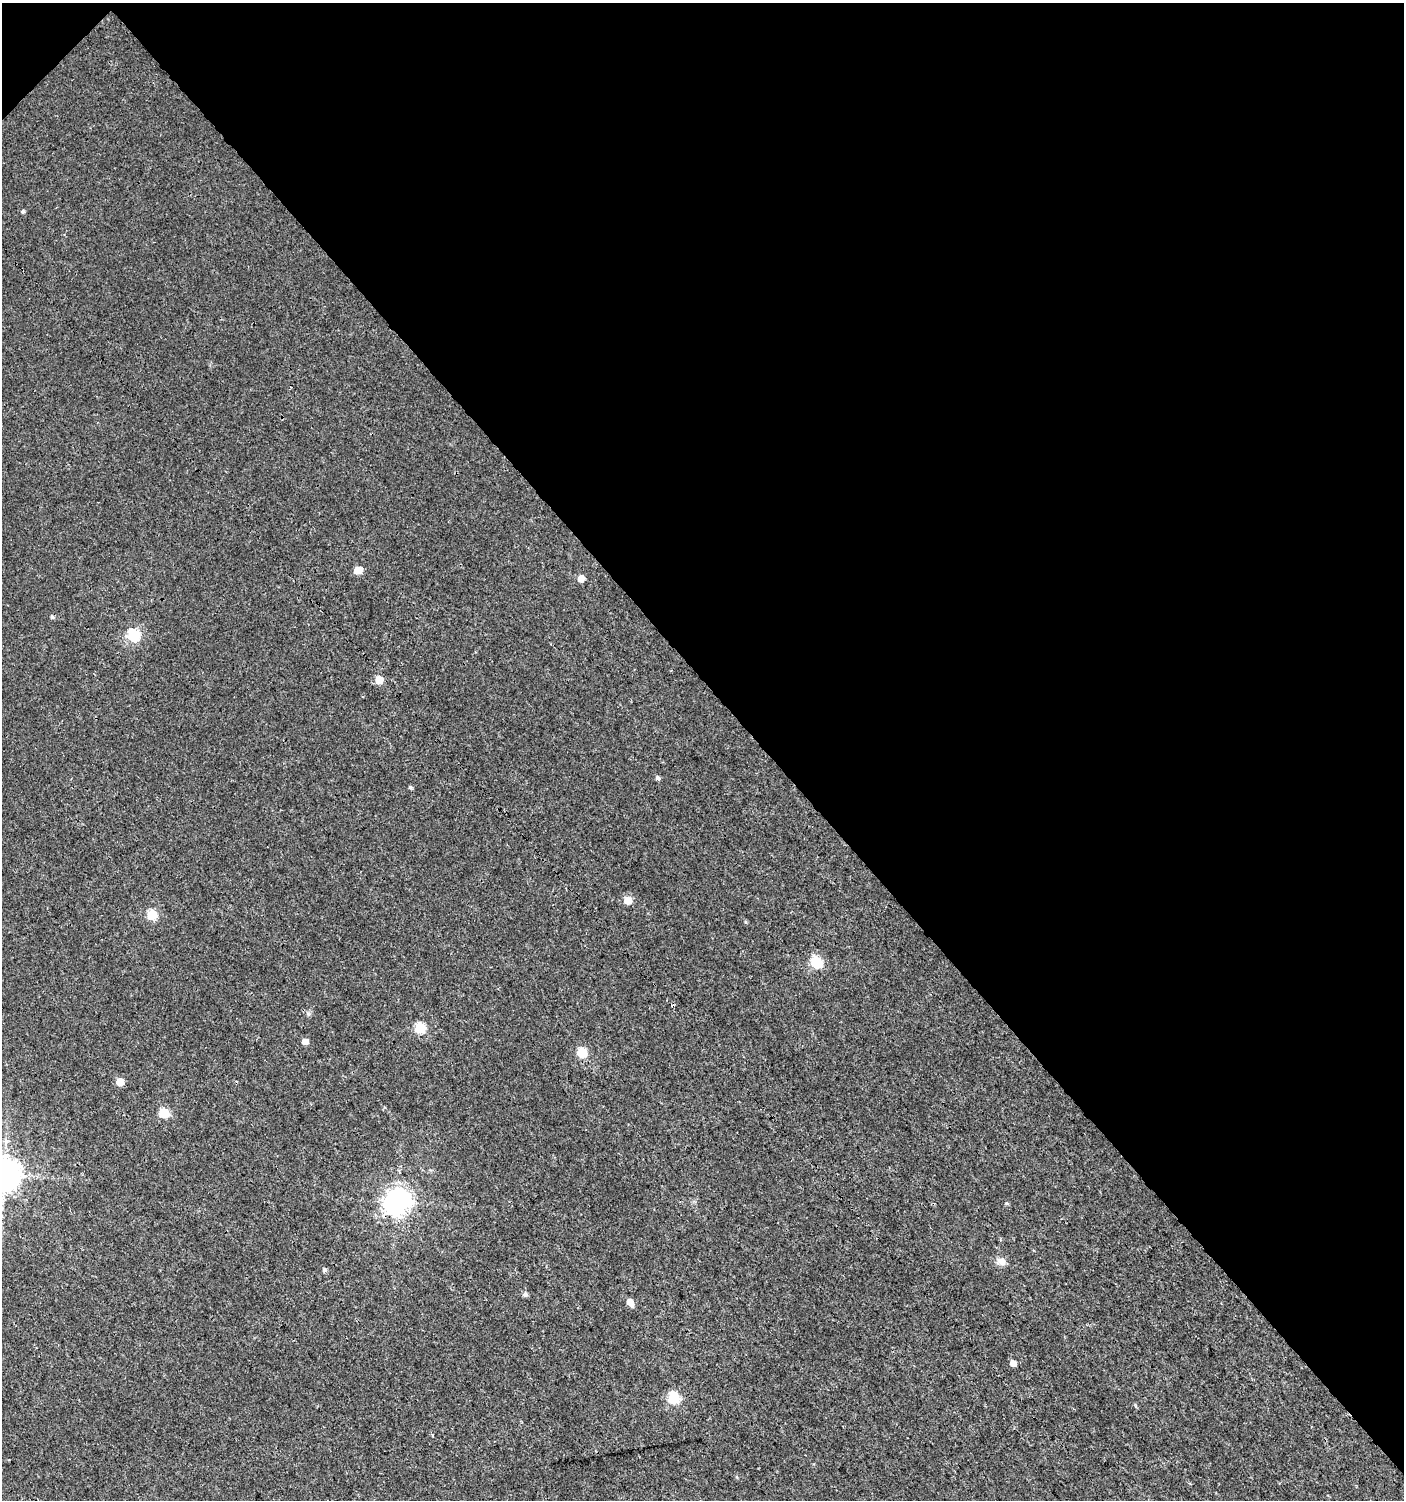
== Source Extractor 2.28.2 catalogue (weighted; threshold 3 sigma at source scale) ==
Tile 3 of 4 x 4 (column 3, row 1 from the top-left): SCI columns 3012-4413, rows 4529-6026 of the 6061 x 6086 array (HDU 1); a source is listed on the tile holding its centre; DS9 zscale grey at full resolution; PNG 1406 x 1502 px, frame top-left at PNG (2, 3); no overlay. Shown black and unused: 46% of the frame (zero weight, under 3 of 4 exposures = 4% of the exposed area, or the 3 px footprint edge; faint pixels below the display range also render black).
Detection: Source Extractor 2.28.2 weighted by HDU 2 'WHT'; one run over the whole footprint, this tile lists its part. Background 0.00379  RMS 0.0021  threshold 0.00932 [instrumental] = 3 sigma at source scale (4.5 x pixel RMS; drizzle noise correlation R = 1.50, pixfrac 1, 0.0396/0.0396 arcsec/px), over >= 5 px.
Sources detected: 27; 2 cosmic-ray / hot-pixel residue — not listed; the other 25 listed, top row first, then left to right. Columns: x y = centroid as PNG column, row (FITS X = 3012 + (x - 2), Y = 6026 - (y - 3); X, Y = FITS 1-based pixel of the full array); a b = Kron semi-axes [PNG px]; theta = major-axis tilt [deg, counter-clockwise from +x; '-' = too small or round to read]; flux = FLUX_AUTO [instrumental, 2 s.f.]
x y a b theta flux
23 211 5 4 - 0.35
358 570 6 5 - 4.4
581 578 5 5 - 2.9
52 617 5 4 - 0.32
133 635 6 6 - 21
379 680 5 5 - 4.2
658 778 5 4 - 0.52
410 787 5 4 - 0.34
628 900 6 5 - 3
152 915 6 5 - 10
816 962 6 6 - 16
420 1028 6 5 - 14
305 1041 5 5 - 1.7
582 1052 10 10 - 3
120 1082 5 5 - 3.7
164 1113 6 5 - 9.5
4 1175 9 9 - 370
397 1202 9 8 - 190
1006 1203 5 4 - 0.24
1001 1261 12 9 -24 1.3
325 1270 5 5 - 0.4
525 1294 6 5 - 0.51
630 1302 9 5 -56 1.6
1013 1363 5 5 - 1.5
673 1397 6 6 - 18
Overlapping masked pixels (flux is a lower limit): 1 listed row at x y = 397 1202
Isophote crosses this tile's border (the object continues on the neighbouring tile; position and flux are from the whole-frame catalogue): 1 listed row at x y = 4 1175